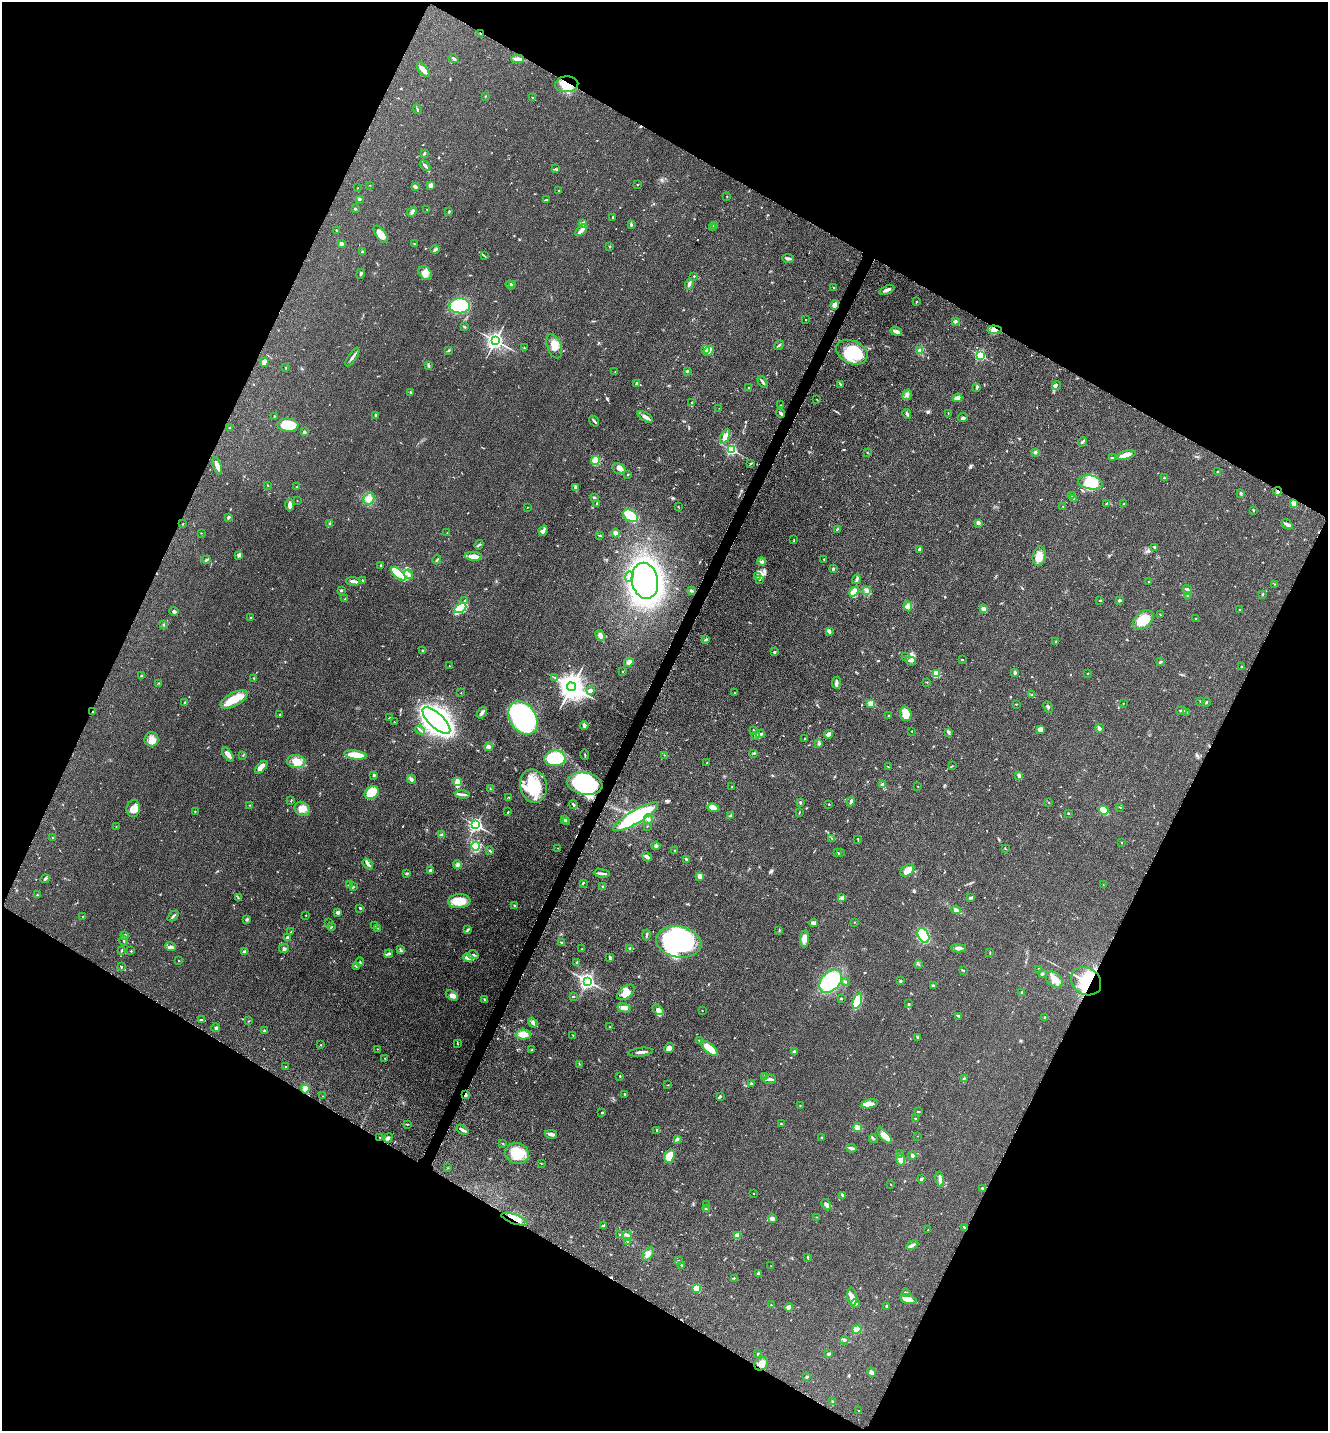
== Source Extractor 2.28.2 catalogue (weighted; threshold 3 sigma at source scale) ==
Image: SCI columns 298-5599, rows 42-5757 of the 5806 x 5775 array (HDU 1 of 3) = the unmasked area's bounding box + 8 px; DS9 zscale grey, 4 x 4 block average (1 PNG px = mean of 4 x 4 image px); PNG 1330 x 1433 px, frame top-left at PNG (2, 2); each listed source drawn as its Kron ellipse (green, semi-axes under 4 px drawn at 4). Shown black and unused: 46% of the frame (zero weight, under 3 of 5 exposures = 4% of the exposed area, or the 3 px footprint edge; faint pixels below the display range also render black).
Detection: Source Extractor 2.28.2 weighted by HDU 2 'WHT'. Background 0.0636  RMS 0.006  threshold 0.027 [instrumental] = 3 sigma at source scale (4.5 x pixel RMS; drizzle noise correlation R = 1.50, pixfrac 1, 0.05/0.05 arcsec/px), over >= 5 px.
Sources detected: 671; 2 too faint to see at this stretch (4 x 4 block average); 4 inside a brighter object's white glare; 4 cosmic-ray / hot-pixel residue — neither listed nor drawn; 9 coinciding with a brighter row at this scale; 38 inside a brighter listed object's ellipse — not listed separately; of the other 614, all 500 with FLUX_AUTO >= 1.25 (the completeness limit of this list) listed and drawn (114 fainter detections not listed), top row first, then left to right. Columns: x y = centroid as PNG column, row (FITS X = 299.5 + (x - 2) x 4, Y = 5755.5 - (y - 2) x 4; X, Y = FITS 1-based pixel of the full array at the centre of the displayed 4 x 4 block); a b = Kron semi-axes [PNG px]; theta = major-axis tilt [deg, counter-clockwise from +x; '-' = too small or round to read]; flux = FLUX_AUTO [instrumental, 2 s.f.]
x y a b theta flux
481 34 2 2 - 2.3
453 58 5 2 - 6.7
518 59 6 2 -2 21
423 70 8 4 -51 20
567 84 11 8 4 61
485 96 2 2 - 1.9
532 98 2 2 - 1.4
417 109 5 2 - 3.6
424 153 2 2 - 2.6
425 166 6 2 -44 7.7
556 169 3 2 - 3.9
637 184 2 2 - 1.5
370 185 2 2 - 2.1
430 185 2 2 - 60
415 187 3 2 - 10
358 188 2 2 - 1.4
559 191 2 2 - 1.7
727 196 2 2 - 2.4
360 199 3 3 - 4.2
546 200 2 2 - 5.1
355 209 3 2 - 3
427 210 2 2 - 1.6
412 212 5 3 - 8.8
449 212 3 2 - 3.4
613 217 2 2 - 3.6
583 224 3 3 - 10
631 225 3 2 - 6.3
714 226 2 2 - 9.5
713 228 3 2 - 1.7
336 230 2 2 - 1.8
581 230 7 4 43 14
381 234 10 4 -54 45
341 244 2 2 - 42
414 244 2 2 - 2.4
609 246 2 2 - 10
435 250 5 2 - 5.3
363 252 3 2 - 5.3
484 256 2 2 - 1.9
788 258 6 2 -4 10
425 273 8 5 -47 28
361 274 5 2 - 5.9
694 276 2 2 - 1.8
689 284 5 2 - 11
510 285 5 2 - 5
513 285 3 2 - 1.7
834 287 2 2 - 1.5
887 290 8 2 24 16
917 302 2 2 - 2
835 305 4 4 - 16
460 306 10 7 0 220
805 319 2 2 - 2.6
955 321 3 3 - 7.4
464 327 3 2 - 4.6
995 330 7 3 -5 15
896 331 6 2 -22 16
495 341 3 3 - 1700
779 345 5 2 - 4.7
554 346 13 7 -69 36
524 348 2 2 - 1.5
706 349 4 2 - 6.9
448 350 3 2 - 3.3
709 351 6 2 51 8.6
920 351 3 2 - 10
852 352 16 11 -23 190
980 355 2 2 - 440
352 357 11 2 57 10
264 362 4 3 - 21
428 365 3 2 - 3.5
286 368 2 2 - 2.2
687 371 3 2 - 4.1
615 372 3 2 - 2.2
763 382 6 2 -58 7.2
636 384 4 2 - 5.2
840 384 3 2 - 4
1056 385 4 2 - 4.1
748 387 2 2 - 1.4
977 387 4 2 - 6.1
410 392 3 2 - 2.2
907 395 5 2 - 5.9
958 398 5 2 - 33
817 400 3 2 - 1.3
692 402 2 2 - 1.7
781 405 2 2 - 2
719 408 2 2 - 1.5
781 413 5 2 - 7.3
948 413 2 2 - 1.8
907 414 5 2 - 6.2
375 415 2 2 - 3.8
274 416 2 2 - 1.3
645 417 8 3 -32 18
963 418 5 2 - 5.8
594 421 6 2 -51 7.2
288 425 10 6 -5 98
230 428 2 2 - 2.8
304 432 3 2 - 6.8
725 436 8 3 64 15
1082 442 5 2 - 5.6
731 449 2 2 - 550
867 452 3 2 - 1.7
1035 452 3 2 - 6.1
1126 455 10 3 16 31
1112 458 2 2 - 4.3
595 460 4 3 - 62
750 463 3 2 - 3.6
217 466 9 4 -71 19
619 469 6 5 - 16
1218 472 3 2 - 2.4
627 474 2 2 - 2.2
1165 478 3 2 - 3.2
1090 482 12 7 -10 120
268 485 2 2 - 1.6
297 487 2 2 - 1.8
575 487 3 2 - 5.2
1278 491 4 2 - 7.1
1241 493 4 2 - 4
1071 496 2 2 - 1.4
594 497 2 2 - 5.2
369 499 6 5 - 19
1073 499 2 2 - 2.2
297 501 2 2 - 1.3
597 503 2 2 - 3.4
1107 503 4 2 - 2.4
1124 504 2 2 - 1.9
1294 504 4 2 - 31
290 505 6 3 88 15
527 507 2 2 - 1.3
678 507 2 2 - 2.2
1063 507 2 2 - 1.8
1253 510 2 2 - 3.6
630 516 8 5 -28 130
228 517 3 3 - 4.7
329 523 2 2 - 2.1
978 523 4 3 - 6.9
183 524 2 2 - 2.2
1287 524 6 2 -31 12
837 529 3 2 - 2.1
543 531 5 3 - 8.2
201 533 2 2 - 1.4
447 533 2 2 - 1.4
616 533 4 3 - 15
600 535 4 2 - 3.4
794 540 2 2 - 1.3
479 545 5 2 - 5.7
1154 547 4 2 - 3.4
919 549 3 2 - 3.8
239 555 2 2 - 43
474 556 8 3 -3 31
1039 556 10 6 78 39
824 559 2 2 - 2.3
206 560 3 3 - 4.2
437 560 4 2 - 3.9
762 562 4 3 - 6
380 566 3 2 - 2.4
833 569 3 2 - 3.8
398 574 9 3 -42 200
409 574 5 2 - 6.5
757 576 2 2 - 3.1
629 577 5 2 - 9.2
760 579 2 2 - 11
856 579 5 3 - 6.2
353 581 7 2 -2 12
363 581 3 2 - 3.2
645 581 18 13 -80 1400
1148 581 2 2 - 5.5
1275 584 2 2 - 1.8
341 590 3 2 - 4.9
691 590 3 2 - 3.2
1187 590 5 2 - 6.2
867 591 4 3 - 7.3
854 592 5 4 - 35
1263 594 3 2 - 3.2
1188 595 4 2 - 3.9
345 599 3 2 - 2.1
1100 600 3 2 - 2.3
1119 600 3 2 - 2.9
464 601 2 2 - 1.8
908 606 5 4 - 13
460 608 6 3 28 240
984 609 3 2 - 15
1240 610 2 2 - 1.3
174 612 4 2 - 9.5
1160 615 3 2 - 1.9
251 618 3 2 - 2.1
1195 619 2 2 - 1.5
1143 620 12 7 43 78
164 625 3 2 - 2.2
829 631 4 3 - 9.5
600 635 6 4 -59 14
705 639 3 2 - 4.2
1055 642 2 2 - 1.4
422 651 3 2 - 4.3
775 652 2 2 - 5.3
906 656 2 2 - 1.5
962 660 3 2 - 2.5
910 661 6 2 -19 6.5
629 662 5 3 - 7.3
1160 662 3 2 - 4.4
449 666 2 2 - 1.6
1242 666 2 2 - 3.5
622 672 2 2 - 1.4
1015 673 4 3 - 5.7
1088 673 3 2 - 1.8
936 674 2 2 - 230
142 676 3 2 - 3.8
254 678 2 2 - 2
555 678 2 2 - 1.7
927 682 2 2 - 2.1
159 683 3 2 - 2.6
836 683 6 3 81 9.6
571 687 4 4 - 4900
590 691 3 2 - 12
461 693 2 2 - 3
734 693 2 2 - 1.9
1032 694 2 2 - 1.5
234 699 15 6 29 78
185 702 3 2 - 3.1
1201 702 3 2 - 2.9
1206 702 4 2 - 3.2
871 703 2 2 - 110
1123 703 2 2 - 1.3
1016 704 2 2 - 2.1
1048 707 6 2 -65 5.6
93 711 2 2 - 2.2
1181 711 5 2 - 5.2
1186 712 3 2 - 4.4
482 713 6 2 53 9.4
906 714 7 5 -74 56
280 715 2 2 - 9
888 716 2 2 - 4.2
390 717 4 2 - 2.2
523 718 18 13 -57 640
436 720 18 7 -43 2200
394 722 2 2 - 2.1
584 725 4 3 - 15
1099 728 4 3 - 6.4
1040 729 3 2 - 25
420 730 5 2 - 5
753 731 2 2 - 1.5
912 731 2 2 - 1.3
949 732 3 2 - 6.4
760 734 4 2 - 8.2
828 734 4 2 - 23
756 735 3 2 - 7.2
151 739 7 7 - 31
805 739 2 2 - 3.2
819 743 3 3 - 5.8
488 747 4 3 - 7.6
754 753 2 2 - 3.1
228 754 8 3 -55 16
355 755 11 4 -8 65
585 755 5 2 - 3.1
665 755 4 2 - 2
243 756 2 2 - 1.3
555 758 10 8 2 210
296 761 9 6 -9 37
707 763 2 2 - 1.4
952 766 2 2 - 2.1
261 767 8 4 46 24
889 767 2 2 - 1.3
374 775 3 2 - 4.3
1019 776 4 3 - 8.8
411 779 4 3 - 6.8
457 782 4 3 - 46
585 784 18 11 -9 470
883 784 3 2 - 11
533 786 17 13 -77 130
918 786 2 2 - 1.9
732 787 2 2 - 1.7
491 789 2 2 - 1.6
372 793 7 6 - 130
462 794 7 2 -3 9.5
509 797 2 2 - 1.8
291 801 3 2 - 3.1
851 801 5 2 - 7.1
800 802 3 2 - 2.6
1049 803 2 2 - 1.4
829 804 2 2 - 2.6
250 805 2 2 - 2
573 805 4 2 - 6.4
1120 807 2 2 - 1.4
133 808 8 6 83 26
713 808 6 3 -15 25
302 809 8 6 -37 29
1104 810 5 3 - 97
195 811 2 2 - 1.7
508 812 4 2 - 2.5
799 813 2 2 - 1.6
1068 813 2 2 - 8.9
730 816 2 2 - 2.3
636 817 26 6 31 420
648 819 5 3 - 8.4
565 820 3 2 - 4.1
567 821 4 2 - 3.8
476 825 2 2 - 910
116 826 2 2 - 1.4
647 826 2 2 - 1.8
441 835 3 3 - 6.6
52 837 2 2 - 2.2
832 838 2 2 - 1.4
858 839 2 2 - 1.7
1121 843 2 2 - 2.1
475 846 4 3 - 95
656 846 4 3 - 5.5
558 848 2 2 - 1.5
1005 848 2 2 - 2.2
490 851 3 2 - 3.6
675 851 3 2 - 3
838 852 3 2 - 2.4
840 852 2 2 - 3.7
647 857 5 2 - 12
687 859 2 2 - 10
368 864 6 2 -52 12
457 865 4 3 - 8.1
907 870 8 5 37 31
430 871 2 2 - 41
406 873 2 2 - 2.8
602 873 8 2 -8 12
700 876 3 3 - 19
45 879 5 3 - 5.9
583 883 3 2 - 2.8
349 885 3 2 - 1.6
1103 885 2 2 - 1.4
353 887 2 2 - 2.1
603 887 3 2 - 6.1
37 895 3 2 - 2.1
238 898 4 2 - 3.2
842 898 3 3 - 5.4
970 898 3 3 - 4.8
459 901 11 7 4 59
515 906 3 2 - 2.6
360 908 2 2 - 4.5
956 910 5 2 - 17
338 912 3 2 - 14
306 915 2 2 - 2.4
173 916 6 2 43 6.7
83 917 2 2 - 10
247 919 3 2 - 4.5
329 922 2 2 - 3.3
854 922 2 2 - 1.9
813 923 4 3 - 17
375 926 2 2 - 1.9
332 927 2 2 - 1.5
378 928 3 2 - 2.5
467 930 4 2 - 5
779 930 2 2 - 1.4
291 932 3 2 - 1.7
125 935 3 2 - 4.8
646 935 5 2 - 5.2
923 935 8 5 -62 190
287 938 2 2 - 42
805 939 8 3 84 16
124 941 5 2 - 3.4
679 942 23 15 -10 670
562 943 3 2 - 4.2
170 947 5 4 - 11
630 948 3 2 - 3.7
959 948 7 3 -2 14
284 949 5 3 - 6.1
581 949 2 2 - 1.5
121 950 3 2 - 2.6
401 950 3 2 - 3.9
131 951 2 2 - 2.4
245 952 4 3 - 7.7
990 953 2 2 - 1.6
389 954 4 2 - 5.8
473 955 5 2 - 5.4
468 957 5 3 - 18
610 957 4 3 - 4.6
179 961 2 2 - 2.2
360 962 4 2 - 4
577 962 3 3 - 4.4
919 964 3 2 - 2.2
356 966 3 2 - 4.3
121 967 3 2 - 2.7
1039 969 2 2 - 3.5
963 970 3 2 - 3.4
1042 974 2 2 - 6.1
1054 980 9 6 -40 27
831 981 13 9 47 330
900 981 2 2 - 6.6
1086 981 16 13 -34 190
588 982 2 2 - 780
845 982 2 2 - 3.1
933 985 3 2 - 5.9
626 992 10 6 37 32
1022 992 2 2 - 2.4
452 996 7 3 -32 19
573 997 2 2 - 3.8
841 998 2 2 - 2.5
484 999 3 2 - 2.6
857 1001 8 3 72 160
909 1004 3 2 - 2.9
624 1008 6 3 -13 19
658 1010 6 4 -41 12
702 1010 2 2 - 1.5
959 1016 3 2 - 4.8
1045 1017 2 2 - 5.5
201 1020 3 2 - 2.8
249 1021 3 2 - 1.6
533 1023 5 3 - 6.5
609 1027 2 2 - 1.6
216 1028 4 3 - 5.8
265 1031 4 2 - 3.9
523 1035 7 5 1 31
573 1035 3 2 - 1.8
918 1037 3 2 - 2.7
699 1040 2 2 - 4.9
457 1044 3 2 - 2.5
321 1045 2 2 - 1.5
669 1048 5 4 - 13
710 1048 10 4 -40 83
377 1049 2 2 - 1.9
532 1050 2 2 - 2.3
641 1052 12 2 7 14
794 1052 2 2 - 5.2
385 1058 2 2 - 2.1
579 1064 2 2 - 1.6
285 1067 2 2 - 4.4
620 1076 2 2 - 1.7
765 1077 2 2 - 2.6
770 1079 6 3 6 10
964 1079 3 2 - 3.7
751 1084 2 2 - 27
668 1085 2 2 - 1.6
305 1089 4 3 - 43
465 1095 4 2 - 7.7
624 1095 3 2 - 2.9
322 1096 2 2 - 1.3
720 1096 2 2 - 9.6
870 1104 8 4 12 18
800 1106 2 2 - 2.1
918 1112 3 2 - 2.7
602 1113 2 2 - 2.8
916 1119 3 3 - 5.2
407 1124 4 2 - 2.7
781 1124 2 2 - 2.8
858 1127 4 2 - 44
463 1130 7 2 -35 10
657 1130 4 2 - 3.7
551 1134 6 3 -11 18
885 1136 10 4 -50 25
917 1136 2 2 - 2.5
380 1137 2 2 - 2.6
388 1138 5 3 - 8.1
821 1138 3 2 - 2.3
677 1139 4 3 - 5.6
873 1139 4 2 - 3.8
503 1144 2 2 - 1.8
851 1148 5 2 - 11
517 1153 12 10 -16 97
899 1153 2 2 - 2
669 1156 7 5 72 66
912 1156 4 3 - 10
901 1160 6 4 -80 27
541 1163 2 2 - 1.4
447 1168 2 2 - 1.3
921 1179 3 2 - 6.6
940 1179 7 2 -78 10
890 1184 2 2 - 1.7
982 1188 3 2 - 3.6
753 1193 2 2 - 1.4
843 1195 3 3 - 6.6
707 1205 2 2 - 3.9
826 1205 6 3 -61 9.9
706 1209 3 2 - 2.1
817 1217 2 2 - 1.9
515 1219 14 4 -20 41
772 1219 3 3 - 12
603 1226 3 2 - 3.1
965 1227 4 2 - 3.3
928 1230 2 2 - 1.6
620 1235 3 2 - 2.8
737 1235 2 2 - 98
627 1236 5 2 - 20
627 1241 2 2 - 1.6
912 1245 6 3 28 11
648 1254 7 4 56 17
808 1257 3 2 - 3.6
678 1261 3 2 - 2.2
681 1265 2 2 - 3.8
771 1266 2 2 - 1.7
759 1274 3 2 - 2.3
734 1278 2 2 - 2.2
697 1289 2 2 - 190
906 1293 4 2 - 7
852 1297 9 4 -85 18
908 1299 8 4 -14 29
856 1303 4 3 - 6.5
771 1305 3 2 - 2.5
789 1307 4 3 - 11
887 1307 3 2 - 7.5
857 1329 4 3 - 55
844 1340 4 2 - 2.6
758 1354 3 2 - 2.2
828 1354 2 2 - 6.8
761 1364 7 6 - 31
871 1372 5 3 - 9.8
807 1377 2 2 - 2.3
832 1401 3 2 - 2.6
859 1411 2 2 - 1.8
Overlapping masked pixels (flux is a lower limit): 11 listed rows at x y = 481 34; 567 84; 995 330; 1278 491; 93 711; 585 784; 636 817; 1086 981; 465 1095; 515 1219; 761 1364
Diffuse or blended objects may show on this block-average render without a row.